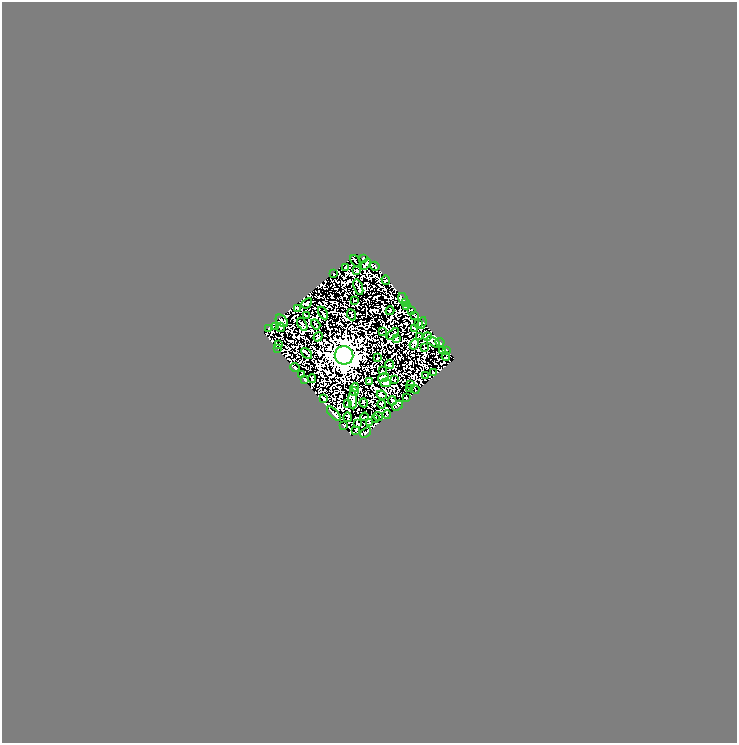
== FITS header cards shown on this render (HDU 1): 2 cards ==
NAXIS1  =                  735
NAXIS2  =                  741

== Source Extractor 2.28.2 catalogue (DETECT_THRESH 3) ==
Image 735 x 741 px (HDU 1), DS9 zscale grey, 1 PNG px = 1 image px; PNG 739 x 745 px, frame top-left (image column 1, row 741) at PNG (2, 2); each listed source drawn as its Kron ellipse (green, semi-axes under 4 px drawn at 4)
Background 0.392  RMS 0.047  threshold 0.141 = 3 sigma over >= 5 px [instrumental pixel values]
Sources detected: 86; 1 with non-positive FLUX_AUTO (blend fragments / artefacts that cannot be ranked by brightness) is neither listed nor drawn; the other 85 listed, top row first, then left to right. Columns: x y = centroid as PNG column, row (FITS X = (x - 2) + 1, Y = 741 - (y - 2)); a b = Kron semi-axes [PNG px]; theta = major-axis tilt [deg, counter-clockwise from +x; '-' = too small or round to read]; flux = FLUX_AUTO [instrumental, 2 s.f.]
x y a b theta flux
363 258 3 2 - 3.1
355 261 6 2 -54 5.9
366 264 6 2 52 3
375 266 5 2 - 3.4
345 268 3 2 - 2.8
357 270 3 2 - 2.7
333 274 3 2 - 3.1
386 280 5 2 - 2.9
358 287 8 3 -71 5.1
403 299 6 4 -58 2.9
354 300 2 2 - 2.4
406 302 3 2 - 1.1
307 303 6 3 41 2.6
406 306 4 2 - 2.6
298 308 3 2 - 3.5
412 310 2 2 - 1.9
390 311 4 2 - 1.9
323 313 7 2 -57 2.1
306 315 4 2 - 2.5
351 315 6 2 -69 1.3
414 315 3 2 - 2.7
282 321 7 5 -44 8.8
419 323 4 2 - 2.5
422 323 6 3 68 2.6
302 324 7 2 -60 3.1
316 324 5 2 - 3
275 326 4 3 - 5.7
281 327 5 2 - 2.8
269 328 3 2 - 3
415 328 3 2 - 1.8
383 332 4 2 - 2.3
393 334 7 2 42 2.3
318 337 5 3 - 2.4
420 337 3 2 - 2.6
427 337 4 2 - 2.8
396 338 3 2 - 2.1
433 342 8 2 -34 5.5
440 342 4 2 - 3
414 344 5 4 - 5.1
279 345 2 2 - 2
278 348 2 2 - 2.1
424 348 3 2 - 1.9
443 350 4 2 - 3.5
446 350 3 2 - 1.6
307 353 6 2 -45 4.6
344 355 9 9 - 5400
446 356 4 2 - 2.9
378 358 4 2 - 2.8
390 364 5 3 - 3.2
295 368 4 3 - 3.9
382 371 3 2 - 2
433 372 4 3 - 2.4
301 375 4 3 - 6
426 375 4 2 - 2.4
312 378 4 2 - 2.6
383 378 6 4 19 47
395 379 3 2 - 2.8
305 380 4 2 - 2.8
369 382 3 2 - 2.9
386 383 5 2 - 3.7
410 385 4 2 - 3
355 387 4 3 - 3.6
409 389 3 2 - 1.7
415 389 5 2 - 2.4
354 391 4 2 - 4.6
382 395 5 2 - 4.9
324 398 3 2 - 2.6
406 398 3 2 - 2.3
353 400 9 4 -88 5.9
392 401 4 2 - 3.8
364 403 4 2 - 2.4
348 404 3 2 - 2.9
382 404 5 3 - 2.1
397 405 6 4 37 5.6
334 414 9 3 -45 8
387 415 4 3 - 2.8
378 416 5 2 - 6.3
348 417 5 2 - 2.8
364 417 4 2 - 5.2
375 418 3 3 - 1.8
369 422 3 2 - 2.6
357 423 3 2 - 1.7
344 426 3 2 - 2.3
356 430 3 2 - 1.8
366 433 6 3 40 5.2
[1 non-positive-flux detection neither listed nor drawn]